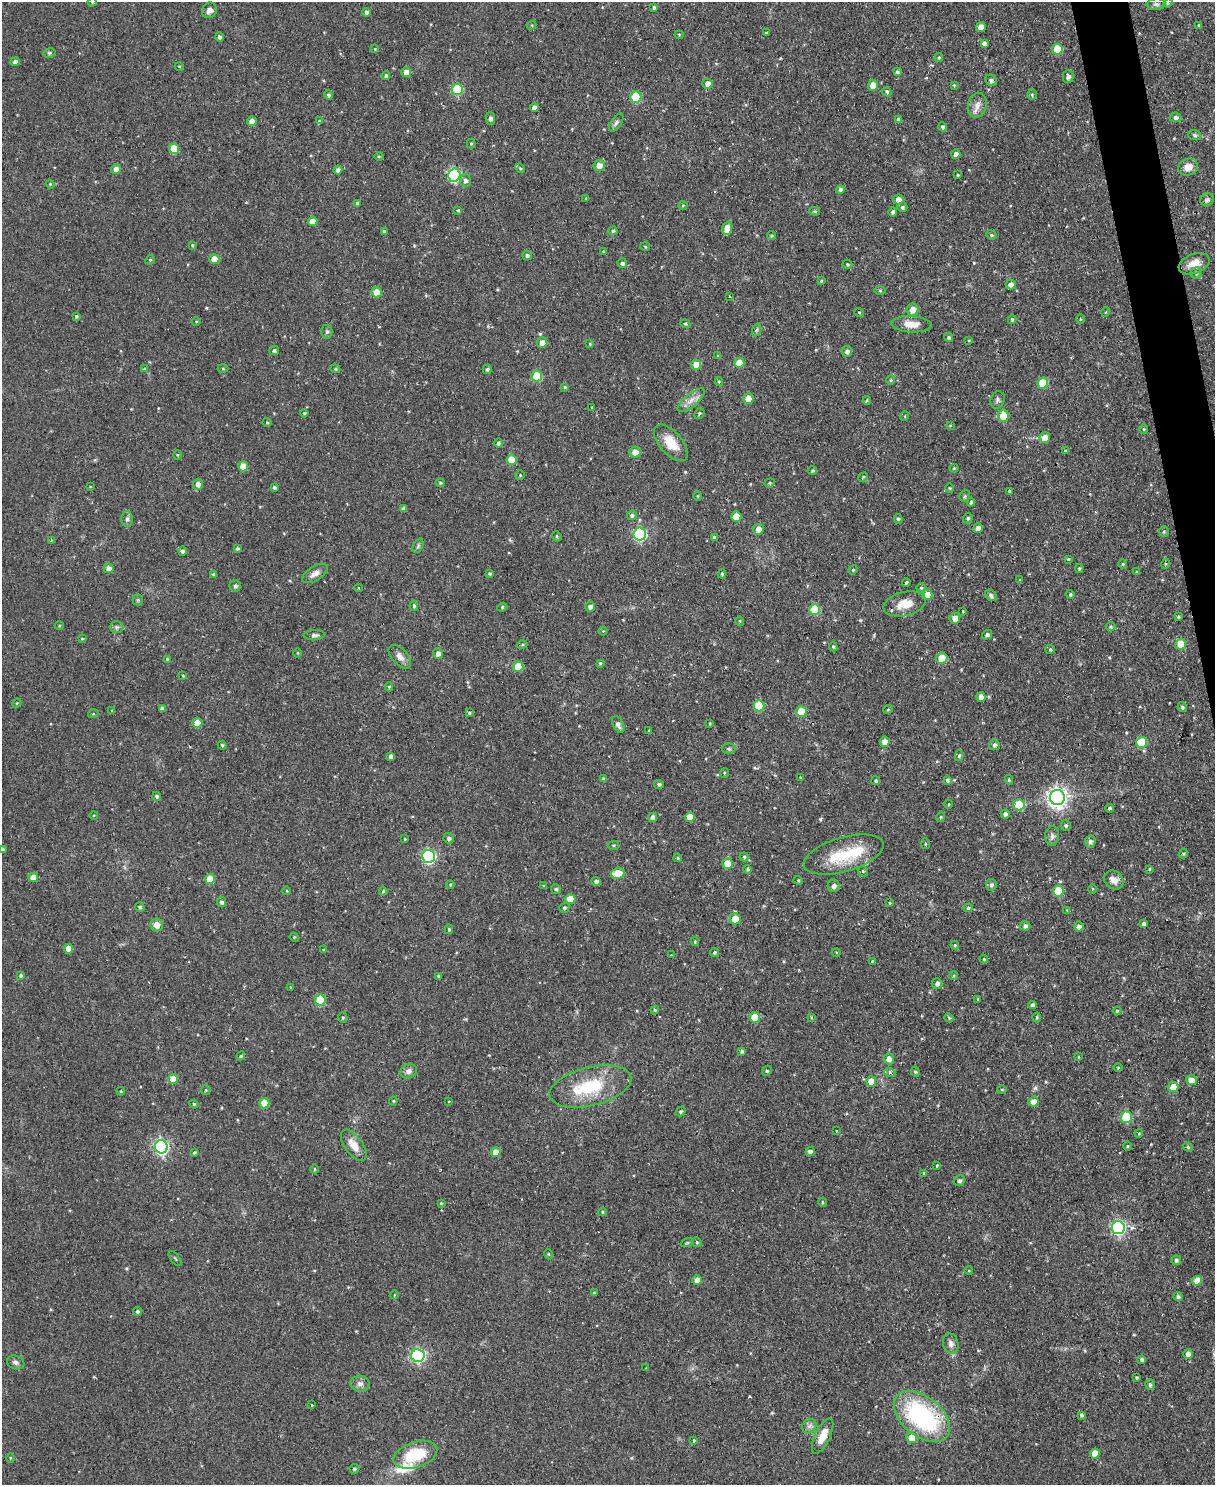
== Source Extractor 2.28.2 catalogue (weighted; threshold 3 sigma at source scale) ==
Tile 6 of 4 x 3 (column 2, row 2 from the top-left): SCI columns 1217-2429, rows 1621-3103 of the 4854 x 4838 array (HDU 1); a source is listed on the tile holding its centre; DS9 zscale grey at full resolution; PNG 1217 x 1487 px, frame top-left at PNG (2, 2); each listed source drawn as its Kron ellipse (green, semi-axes under 4 px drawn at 4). Shown black and unused: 2% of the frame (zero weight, under 2 of 3 exposures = <1% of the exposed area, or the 3 px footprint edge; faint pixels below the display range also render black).
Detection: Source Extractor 2.28.2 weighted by HDU 2 'WHT'; one run over the whole footprint, this tile lists its part. Background 0.123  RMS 0.0083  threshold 0.0374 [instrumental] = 3 sigma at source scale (4.5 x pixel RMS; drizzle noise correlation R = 1.50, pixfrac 1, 0.05/0.05 arcsec/px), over >= 5 px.
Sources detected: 399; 4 inside a brighter listed object's ellipse — not listed separately; the other 395 listed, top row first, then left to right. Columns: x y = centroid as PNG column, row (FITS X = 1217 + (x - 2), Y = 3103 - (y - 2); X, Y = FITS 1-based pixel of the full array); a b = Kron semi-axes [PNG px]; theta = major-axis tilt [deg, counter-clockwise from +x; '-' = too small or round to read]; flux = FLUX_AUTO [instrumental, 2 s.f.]
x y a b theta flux
92 2 4 4 - 0.9
1168 3 5 4 - 1.1
1156 4 9 6 5 2.4
654 7 4 3 - 1.4
209 10 8 7 - 3.9
366 12 4 4 - 2.2
532 25 5 4 - 0.82
1199 25 4 4 - 1
981 27 5 4 - 7.6
766 33 3 3 - 1
679 35 4 4 - 0.75
219 37 5 4 - 1.9
984 44 4 4 - 3.2
375 49 4 4 - 0.77
1057 49 5 5 - 23
49 53 6 4 13 1.4
939 58 4 3 - 1
15 62 4 4 - 2.8
179 66 4 3 - 0.63
406 72 5 5 - 5.9
897 72 4 4 - 1.7
386 75 4 4 - 1.7
1068 77 6 5 - 2.5
991 80 6 5 - 2.3
707 84 5 5 - 4.5
873 85 5 5 - 9.9
954 85 3 3 - 0.73
457 89 6 5 - 47
887 92 5 4 - 1.5
328 95 4 4 - 1.8
1032 95 5 4 - 1.2
636 97 5 5 - 39
977 105 12 9 77 5.7
534 107 4 4 - 4
1176 117 6 5 - 2.7
490 118 6 5 - 2.3
899 120 4 4 - 2.7
252 121 5 5 - 5.7
319 121 4 4 - 1.1
616 123 10 5 56 2.4
943 127 4 4 - 1.9
1195 135 6 5 - 1.6
471 143 5 4 - 0.94
174 149 5 5 - 22
956 154 4 4 - 3.6
379 157 4 3 - 0.88
599 166 6 5 - 6.4
1188 167 10 8 19 7
520 168 5 4 - 1.1
116 169 5 4 - 6.1
338 170 4 4 - 2.5
454 175 6 6 - 120
958 175 4 3 - 0.79
465 180 6 5 - 2.6
50 184 4 3 - 0.82
840 189 4 4 - 2
586 198 3 3 - 0.75
898 199 5 5 - 5.7
1207 200 7 6 - 2.2
357 203 4 4 - 1.4
683 205 4 4 - 0.92
902 207 5 5 - 1.9
458 210 4 4 - 0.95
815 211 5 4 - 1.1
893 212 4 4 - 1.7
313 221 5 4 - 9.9
727 228 7 4 73 12
384 231 4 4 - 1.6
613 231 4 4 - 1.6
991 235 5 4 - 1.3
772 236 4 4 - 1.2
192 245 4 3 - 0.8
645 247 5 3 - 0.79
603 251 3 3 - 0.63
527 255 5 4 - 2.1
214 259 5 5 - 12
150 260 5 4 - 1.1
622 263 5 4 - 2.2
847 264 5 4 - 1.1
1194 264 16 9 19 10
1196 273 6 5 - 1.6
821 281 3 3 - 0.95
1011 285 5 5 - 3.5
880 291 6 4 -1 1
376 292 5 5 - 9.6
729 296 3 2 - 0.73
912 310 6 6 - 8
859 312 5 3 - 0.65
1106 312 5 3 - 0.76
76 316 3 3 - 1.2
1080 319 5 3 - 0.68
1012 320 4 3 - 1.3
196 322 4 3 - 0.78
685 324 5 4 - 1.2
911 324 20 8 -3 11
756 330 7 4 70 1.3
327 332 7 5 88 1.8
949 337 4 4 - 1.8
969 340 4 3 - 0.78
542 343 5 5 - 5.8
590 344 4 3 - 0.81
274 351 5 4 - 1.7
847 351 5 5 - 2.7
718 356 4 4 - 1.1
739 363 5 5 - 12
696 365 5 5 - 9.3
223 368 5 3 - 0.75
144 369 3 3 - 2.4
335 369 5 4 - 1.1
487 369 5 4 - 1.5
537 376 5 5 - 25
891 380 5 4 - 0.94
719 381 4 4 - 1
1043 383 5 5 - 22
565 387 4 4 - 1.1
748 399 5 5 - 14
691 400 17 6 39 6.3
997 400 9 7 68 2.3
867 401 4 3 - 1
592 407 3 2 - 0.86
304 413 4 3 - 0.97
699 413 5 4 - 1.2
905 416 5 3 - 0.67
1003 416 6 5 - 17
267 422 4 4 - 0.86
950 425 4 3 - 0.62
1143 429 5 3 - 0.83
1045 438 5 5 - 9
498 443 4 4 - 1.8
671 443 22 11 -49 15
1065 451 4 4 - 0.95
635 452 5 5 - 7.9
177 455 5 3 - 0.75
511 460 5 5 - 21
243 466 5 5 - 14
954 468 4 4 - 0.8
813 471 4 4 - 1.3
520 475 5 5 - 0.87
863 477 5 4 - 1
440 483 4 3 - 1
770 483 5 4 - 1.2
198 484 5 5 - 3.3
90 487 4 2 - 0.57
274 487 4 3 - 1.4
950 488 5 3 - 0.73
1009 491 4 3 - 0.91
697 496 4 3 - 0.69
965 496 6 5 - 1.3
971 502 4 3 - 1.5
404 509 4 4 - 2.5
632 515 5 5 - 2
736 517 5 5 - 12
968 518 5 4 - 1.5
127 519 8 6 89 2.3
898 519 4 4 - 1.3
978 528 5 4 - 5.6
758 529 5 5 - 6.4
1164 531 5 5 - 1.2
640 534 6 6 - 110
557 536 5 4 - 1.2
714 537 4 3 - 1.5
51 540 3 3 - 0.99
418 546 7 4 66 1.6
237 548 4 4 - 1.5
182 551 5 4 - 2.2
1068 559 4 3 - 0.94
1123 564 4 4 - 0.86
1165 564 5 3 - 0.85
108 568 5 5 - 4.5
1079 568 4 3 - 1.1
853 570 5 4 - 0.95
1137 572 4 3 - 1
315 573 14 7 32 5.1
489 573 4 4 - 1.2
213 574 4 4 - 1.4
722 574 4 3 - 1.1
1020 580 4 3 - 0.77
906 582 4 3 - 1.2
235 586 6 5 - 2.3
358 588 4 3 - 0.66
921 588 5 4 - 1
1070 594 4 4 - 1.4
927 595 5 5 - 12
991 595 6 5 - 2.3
138 600 5 5 - 1.2
905 604 21 12 13 13
414 605 5 4 - 1.4
502 607 5 4 - 1.1
590 607 5 4 - 2.8
815 610 5 5 - 33
963 611 3 2 - 0.55
1178 617 4 3 - 0.96
955 618 5 5 - 7
740 621 5 4 - 0.84
59 626 4 3 - 0.76
117 627 7 6 - 1.9
1111 627 4 4 - 1
603 631 4 4 - 1
314 635 10 5 3 2.4
987 635 5 4 - 2.3
82 639 4 3 - 0.74
1181 644 5 5 - 17
522 645 5 3 - 0.92
833 647 4 3 - 1
1050 649 5 4 - 1
297 653 5 3 - 0.84
438 654 5 5 - 4.5
400 657 14 8 -49 5.3
942 658 6 5 - 14
167 659 4 4 - 1
600 663 4 4 - 1.1
518 667 5 5 - 20
183 676 3 3 - 0.77
389 687 4 4 - 1.2
981 697 5 4 - 6
17 703 5 4 - 0.79
759 706 5 5 - 34
1182 707 5 4 - 1.7
162 709 4 4 - 2.5
888 709 5 3 - 0.64
112 711 4 3 - 1.1
801 712 5 5 - 22
469 713 4 4 - 1
93 714 5 3 - 0.81
197 723 5 5 - 11
710 723 3 2 - 0.89
618 725 9 5 -62 3.4
649 730 3 2 - 0.55
885 742 5 5 - 6.3
1142 742 5 5 - 29
222 745 4 4 - 1.2
994 745 5 5 - 2.5
729 749 6 5 - 1.6
959 756 5 4 - 1.4
391 757 4 4 - 3.1
724 773 5 3 - 0.67
801 778 4 3 - 1.1
604 779 4 4 - 1.8
947 780 4 4 - 1.7
1009 780 4 3 - 1.4
876 781 4 4 - 1.4
659 784 5 4 - 2.2
157 796 4 4 - 1.9
1057 798 7 7 - 440
949 804 4 3 - 0.76
1019 805 5 5 - 27
1109 808 4 4 - 1.7
1005 814 4 4 - 2.6
94 815 4 3 - 0.77
653 817 5 4 - 3.5
690 817 5 5 - 13
941 817 5 4 - 1
1066 825 5 5 - 1.3
1052 836 10 7 90 2.8
449 838 5 5 - 2.3
405 839 3 2 - 0.6
1090 841 6 5 - 2.4
925 844 5 3 - 1
614 845 5 4 - 0.98
3 849 4 4 - 1.6
1183 854 5 4 - 1.3
844 855 41 17 16 39
429 856 6 6 - 130
744 857 4 4 - 1.1
678 858 4 3 - 1.1
727 863 5 5 - 11
747 869 4 4 - 1.1
1149 869 3 3 - 0.82
863 871 5 4 - 1.2
618 873 7 5 14 19
33 877 5 5 - 9.5
210 879 5 5 - 15
798 880 4 4 - 0.93
1114 880 10 8 -41 6.8
596 881 4 4 - 2.7
450 885 4 4 - 0.89
991 885 6 5 - 2.4
543 886 4 3 - 0.81
834 886 6 6 - 3.1
556 889 5 5 - 1.6
1092 889 4 3 - 0.86
287 891 4 3 - 0.71
383 891 4 4 - 1.2
1058 891 5 5 - 21
570 899 5 5 - 17
221 902 5 4 - 2
890 903 4 3 - 0.73
140 907 4 4 - 1.9
564 908 5 4 - 1.5
968 908 4 4 - 1.4
1067 910 4 4 - 0.62
735 919 5 5 - 11
1144 924 4 4 - 2.4
157 925 6 6 - 7
1025 926 5 5 - 2.2
1079 927 5 4 - 3.6
449 929 5 4 - 1.3
294 937 4 3 - 0.82
695 942 4 4 - 0.89
955 945 4 4 - 1.1
69 949 5 4 - 8.8
324 950 3 3 - 1.1
714 952 4 4 - 1.3
836 952 4 3 - 0.62
671 955 3 3 - 0.61
984 959 4 4 - 0.96
872 961 4 4 - 0.73
21 976 4 4 - 1.5
438 976 3 3 - 1.3
953 976 4 3 - 0.85
937 984 5 5 - 3
290 987 3 2 - 0.57
978 999 3 2 - 0.7
320 1000 5 5 - 38
1032 1005 4 4 - 2.5
655 1010 4 4 - 0.94
1117 1011 4 4 - 1
343 1017 5 4 - 1
755 1017 5 5 - 17
811 1017 4 3 - 0.79
1037 1017 5 3 - 1.1
949 1018 4 4 - 1.2
742 1051 4 4 - 1.6
241 1056 4 4 - 1.1
1079 1057 4 3 - 0.78
889 1059 5 5 - 5.6
1118 1067 5 3 - 0.66
409 1071 8 7 - 3.8
767 1071 5 4 - 1.1
915 1072 5 4 - 1.1
890 1073 5 3 - 1.3
173 1079 5 5 - 13
1191 1080 5 5 - 6.1
871 1081 5 5 - 9.4
590 1086 42 19 14 46
1173 1087 5 5 - 13
1002 1089 5 3 - 0.81
206 1090 5 5 - 0.99
121 1091 4 4 - 0.86
393 1101 4 4 - 0.82
449 1101 4 2 - 0.56
1033 1101 5 5 - 6.9
264 1103 5 5 - 17
194 1104 4 4 - 0.94
681 1112 5 4 - 1.5
1126 1117 5 5 - 37
836 1131 4 2 - 0.53
1139 1133 4 3 - 0.78
354 1145 18 8 -54 9.6
1127 1146 5 3 - 0.86
161 1147 6 6 - 180
1188 1147 5 4 - 1.1
496 1152 5 5 - 9.5
810 1152 4 4 - 2.5
194 1153 4 3 - 1.3
937 1165 4 3 - 0.82
314 1169 5 3 - 0.84
924 1173 4 4 - 1.6
959 1181 5 5 - 1.8
823 1202 4 3 - 1
441 1203 4 3 - 0.74
602 1212 4 3 - 1.3
1118 1228 6 6 - 160
697 1242 5 4 - 1.1
687 1243 6 4 19 1.2
548 1254 5 3 - 0.7
175 1259 9 3 -50 0.97
1176 1260 5 5 - 1.8
969 1271 4 3 - 0.67
697 1280 5 4 - 5.9
1197 1281 5 5 - 9.4
594 1293 4 3 - 1
394 1295 4 3 - 0.64
1178 1297 5 4 - 2
137 1311 4 4 - 1.4
951 1344 10 7 -78 4.2
1188 1354 5 5 - 5.1
418 1356 6 6 - 110
1142 1360 4 4 - 2.4
16 1362 9 6 -22 2.6
646 1368 2 2 - 0.44
1137 1377 4 3 - 0.98
360 1384 9 8 - 3.5
1150 1384 5 4 - 1.6
311 1405 3 3 - 2
1081 1415 4 3 - 1.6
922 1417 32 19 -39 120
809 1426 8 6 45 2.9
823 1436 19 7 64 12
912 1438 5 5 - 15
694 1440 3 3 - 1.6
1095 1453 5 5 - 11
415 1455 23 13 18 33
10 1458 5 3 - 0.86
354 1469 5 4 - 1.3
Overlapping masked pixels (flux is a lower limit): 1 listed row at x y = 922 1417
Isophote crosses this tile's border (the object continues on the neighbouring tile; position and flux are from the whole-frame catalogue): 2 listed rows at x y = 92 2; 3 849